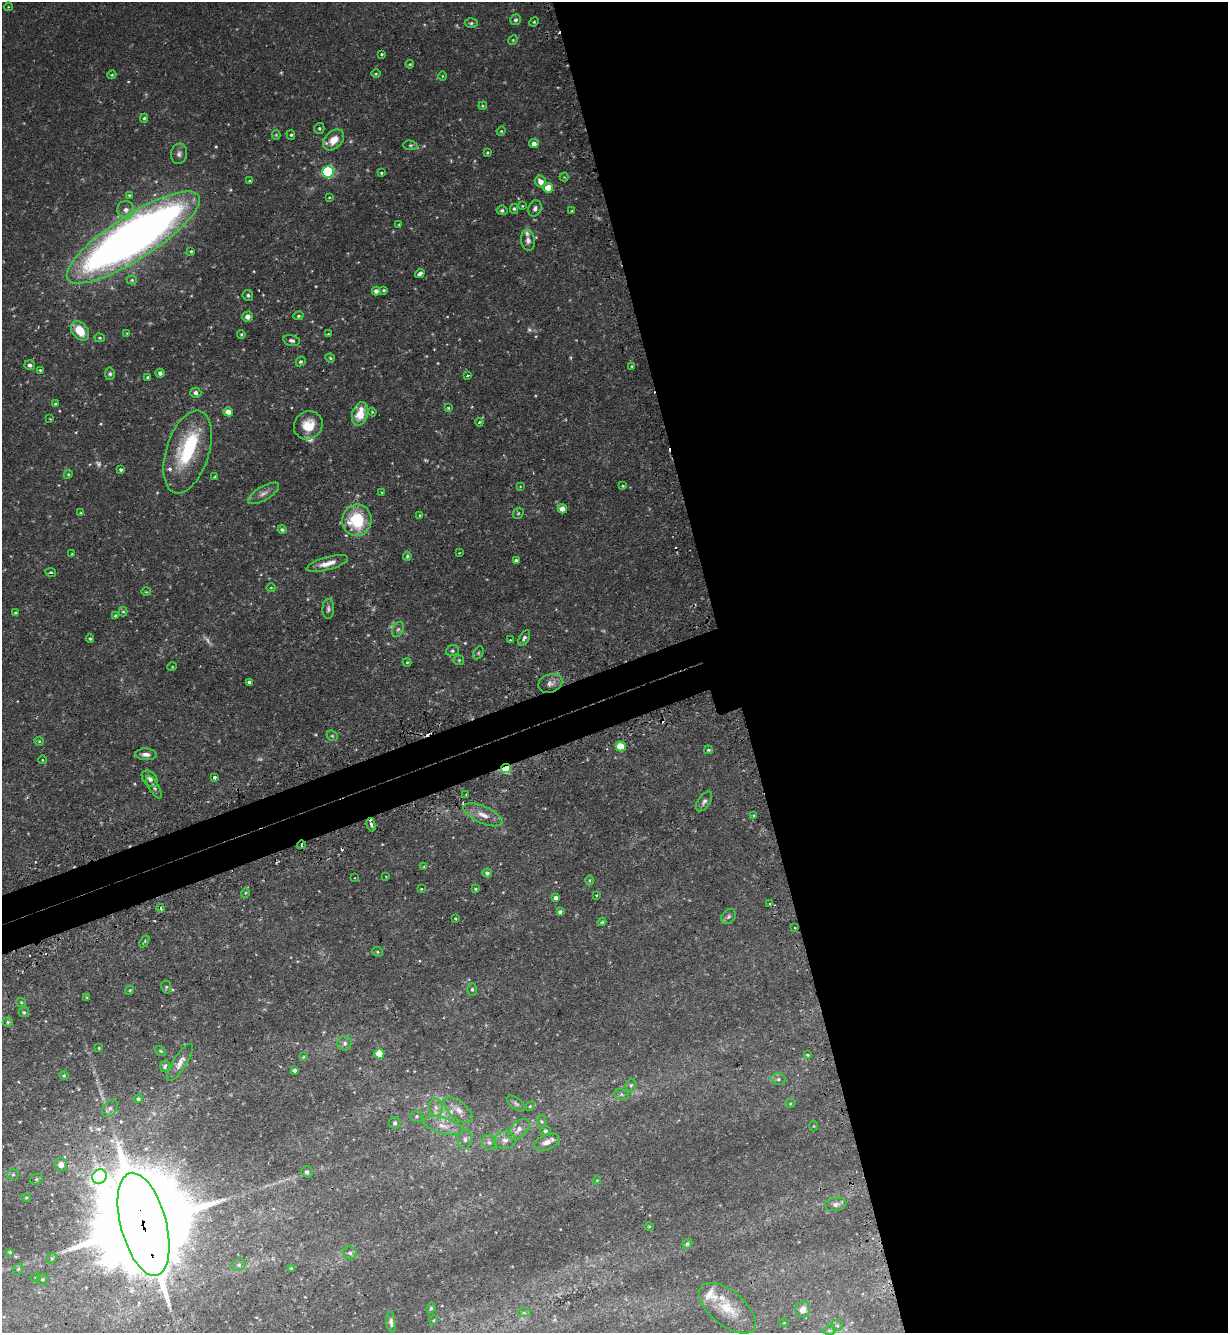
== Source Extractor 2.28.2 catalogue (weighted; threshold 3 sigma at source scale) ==
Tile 8 of 4 x 4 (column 4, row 2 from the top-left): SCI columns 3851-5076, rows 2698-4028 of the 5375 x 5396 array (HDU 1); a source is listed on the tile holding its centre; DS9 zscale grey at full resolution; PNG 1230 x 1335 px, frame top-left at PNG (2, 2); each listed source drawn as its Kron ellipse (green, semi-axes under 4 px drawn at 4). Shown black and unused: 43% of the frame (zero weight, under 2 of 3 exposures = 5% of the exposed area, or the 3 px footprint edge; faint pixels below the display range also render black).
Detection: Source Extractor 2.28.2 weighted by HDU 2 'WHT'; one run over the whole footprint, this tile lists its part. Background 0.0663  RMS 0.0055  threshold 0.0247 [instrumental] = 3 sigma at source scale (4.5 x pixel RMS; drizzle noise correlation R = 1.50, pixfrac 1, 0.05/0.05 arcsec/px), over >= 5 px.
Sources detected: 234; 11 too faint to see at this stretch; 1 inside a brighter object's white glare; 9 cosmic-ray / hot-pixel residue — neither listed nor drawn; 5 inside a brighter listed object's ellipse — not listed separately; the other 208 listed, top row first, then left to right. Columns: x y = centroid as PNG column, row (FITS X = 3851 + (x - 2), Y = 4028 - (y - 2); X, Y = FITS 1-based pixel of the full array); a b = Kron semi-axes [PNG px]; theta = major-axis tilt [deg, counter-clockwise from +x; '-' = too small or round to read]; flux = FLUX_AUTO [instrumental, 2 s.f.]
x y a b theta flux
8 7 4 3 - 0.37
516 20 5 5 - 1.2
534 22 5 4 - 0.69
471 23 6 5 - 1.1
513 40 5 4 - 0.57
381 54 3 3 - 1
410 64 4 4 - 0.52
376 74 4 3 - 0.53
112 75 5 3 - 0.64
442 76 5 3 - 0.46
483 106 4 3 - 0.48
144 118 4 4 - 0.79
319 128 5 5 - 0.95
501 131 4 4 - 0.61
276 135 4 4 - 0.62
291 135 5 4 - 0.76
334 140 12 8 45 7.6
534 144 5 4 - 2.5
410 145 7 5 -6 0.96
487 153 3 3 - 0.59
179 154 10 8 80 2.3
328 172 6 5 - 64
381 173 4 3 - 0.65
564 177 4 4 - 0.44
249 181 3 3 - 0.57
541 182 6 5 - 3.8
548 188 5 5 - 8.5
129 195 4 3 - 0.64
329 197 3 2 - 0.47
522 206 3 3 - 0.42
535 208 8 6 69 2.1
514 209 5 4 - 0.75
126 210 8 8 - 3.1
502 210 5 5 - 1.3
572 211 3 3 - 0.5
399 225 4 4 - 0.46
133 237 78 22 33 530
528 240 10 7 -81 2.5
191 251 4 4 - 0.63
420 274 5 3 - 1.6
132 280 5 4 - 0.84
384 290 4 3 - 0.72
376 291 4 4 - 2.3
248 295 5 5 - 1
248 316 5 5 - 3.5
298 316 5 4 - 0.82
80 331 11 7 -50 12
127 333 4 4 - 0.39
241 334 4 4 - 0.69
328 334 3 3 - 0.43
100 338 5 4 - 0.61
291 340 8 5 -13 1.6
330 358 5 4 - 0.7
301 361 5 4 - 1.1
30 365 5 5 - 1.8
632 366 3 2 - 0.66
40 370 3 3 - 0.54
160 373 4 4 - 1.7
110 374 6 5 - 1.1
467 375 4 3 - 0.8
148 377 3 3 - 0.87
196 393 5 5 - 2.2
55 404 4 3 - 0.62
448 408 3 3 - 0.56
228 412 5 4 - 4.3
372 412 4 3 - 0.48
360 414 12 7 72 11
50 419 3 2 - 0.4
479 422 4 3 - 0.5
308 425 15 13 41 11
188 452 43 21 72 44
121 470 3 3 - 1
68 474 4 4 - 0.62
215 477 3 3 - 0.52
623 486 3 3 - 0.52
520 487 4 3 - 0.38
382 492 4 2 - 0.4
263 493 17 7 31 3.4
562 509 5 4 - 5
81 513 3 3 - 0.75
518 513 6 5 - 0.77
420 515 4 2 - 0.4
357 520 16 14 78 29
282 529 4 4 - 1
459 553 3 2 - 0.37
72 554 4 3 - 0.7
407 556 4 3 - 0.78
516 561 4 3 - 1.3
327 563 21 6 16 5.7
51 572 5 3 - 0.57
271 588 4 3 - 0.38
146 592 5 3 - 0.54
328 609 10 6 87 1.6
123 612 4 4 - 0.68
16 613 3 3 - 0.7
115 615 4 3 - 0.52
398 629 8 5 62 1.3
524 638 8 4 58 1.6
90 639 4 3 - 0.68
510 640 3 2 - 0.8
452 651 6 5 - 1.1
478 653 7 4 61 0.79
459 660 5 5 - 0.7
407 662 4 4 - 0.49
172 667 5 3 - 0.41
249 682 4 3 - 1.2
550 683 12 9 20 3.3
332 736 6 5 - 0.8
39 741 4 4 - 0.6
621 746 5 5 - 13
708 750 4 3 - 0.73
146 754 10 6 -3 2.7
42 760 4 3 - 0.39
506 768 5 4 - 46
215 777 3 3 - 2.6
150 779 10 6 -47 2.3
154 787 13 5 -59 1.6
466 794 2 2 - 0.41
704 801 11 6 56 1.9
483 815 21 8 -24 6
753 815 3 3 - 0.64
371 825 7 4 -75 3
302 845 4 2 - 0.61
424 867 4 4 - 0.53
487 873 4 4 - 1.2
386 877 3 2 - 0.36
355 878 2 2 - 0.41
590 880 5 3 - 0.6
421 889 3 2 - 0.38
475 889 3 2 - 0.53
245 893 5 3 - 0.44
596 895 3 2 - 0.92
556 898 4 4 - 1.9
769 903 2 2 - 0.54
161 908 4 3 - 1.5
560 912 4 3 - 1.1
729 916 8 6 46 1.3
455 919 3 2 - 0.45
602 922 4 3 - 0.57
794 928 3 2 - 0.96
144 941 6 3 56 0.59
377 952 6 4 -23 0.71
166 987 6 5 - 0.79
472 989 6 5 - 1
130 990 4 3 - 0.53
87 998 4 4 - 0.52
21 1002 5 4 - 0.59
24 1012 5 5 - 0.89
8 1022 5 4 - 0.86
345 1043 7 6 - 2
99 1048 4 3 - 0.49
161 1051 6 4 -37 0.67
379 1054 5 5 - 12
808 1055 4 3 - 0.62
303 1057 4 3 - 0.5
180 1062 21 7 58 4.1
165 1066 6 5 - 1.2
295 1070 4 3 - 1.3
64 1075 4 4 - 0.64
778 1079 7 5 -14 1.4
631 1085 7 5 73 1.1
621 1094 7 5 -15 1.1
138 1099 5 4 - 1
516 1104 11 5 -37 1.6
790 1104 5 3 - 0.54
530 1106 5 4 - 0.69
436 1107 9 7 -88 2.6
110 1108 10 6 49 2
458 1110 17 8 -40 4.6
417 1116 6 5 - 1
541 1121 6 4 -71 0.85
395 1123 6 6 - 1.4
443 1126 20 8 -16 6.2
814 1126 5 3 - 0.47
519 1129 13 7 43 4
545 1131 5 5 - 1.3
465 1139 10 7 83 2.2
505 1140 11 8 7 3.5
489 1142 8 7 - 1.8
547 1142 13 7 22 4.1
61 1165 6 6 - 5.3
307 1172 6 5 - 1.5
13 1174 6 5 - 0.99
99 1177 7 7 - 130
36 1179 6 5 - 1
597 1180 4 3 - 0.44
26 1198 4 4 - 0.6
836 1204 11 6 9 1.9
144 1224 53 23 -75 18000
649 1226 5 3 - 0.5
687 1244 5 4 - 1
10 1252 4 4 - 0.65
350 1253 7 6 - 1.7
52 1258 6 4 43 0.73
239 1265 7 5 21 1.4
292 1268 4 3 - 0.81
18 1269 6 5 - 0.83
36 1277 5 3 - 0.55
42 1279 6 5 - 0.88
431 1308 6 4 61 0.81
727 1308 34 17 -39 17
803 1310 8 7 - 4.3
524 1313 6 4 -1 0.9
434 1320 5 3 - 0.51
391 1322 10 4 -84 1.6
784 1323 4 3 - 0.35
837 1325 6 5 - 1.2
829 1330 7 4 0 1.1
Overlapping masked pixels (flux is a lower limit): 5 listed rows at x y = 133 237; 506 768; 302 845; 794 928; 144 1224
Isophote crosses this tile's border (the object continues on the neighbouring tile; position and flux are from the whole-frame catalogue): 1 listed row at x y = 144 1224